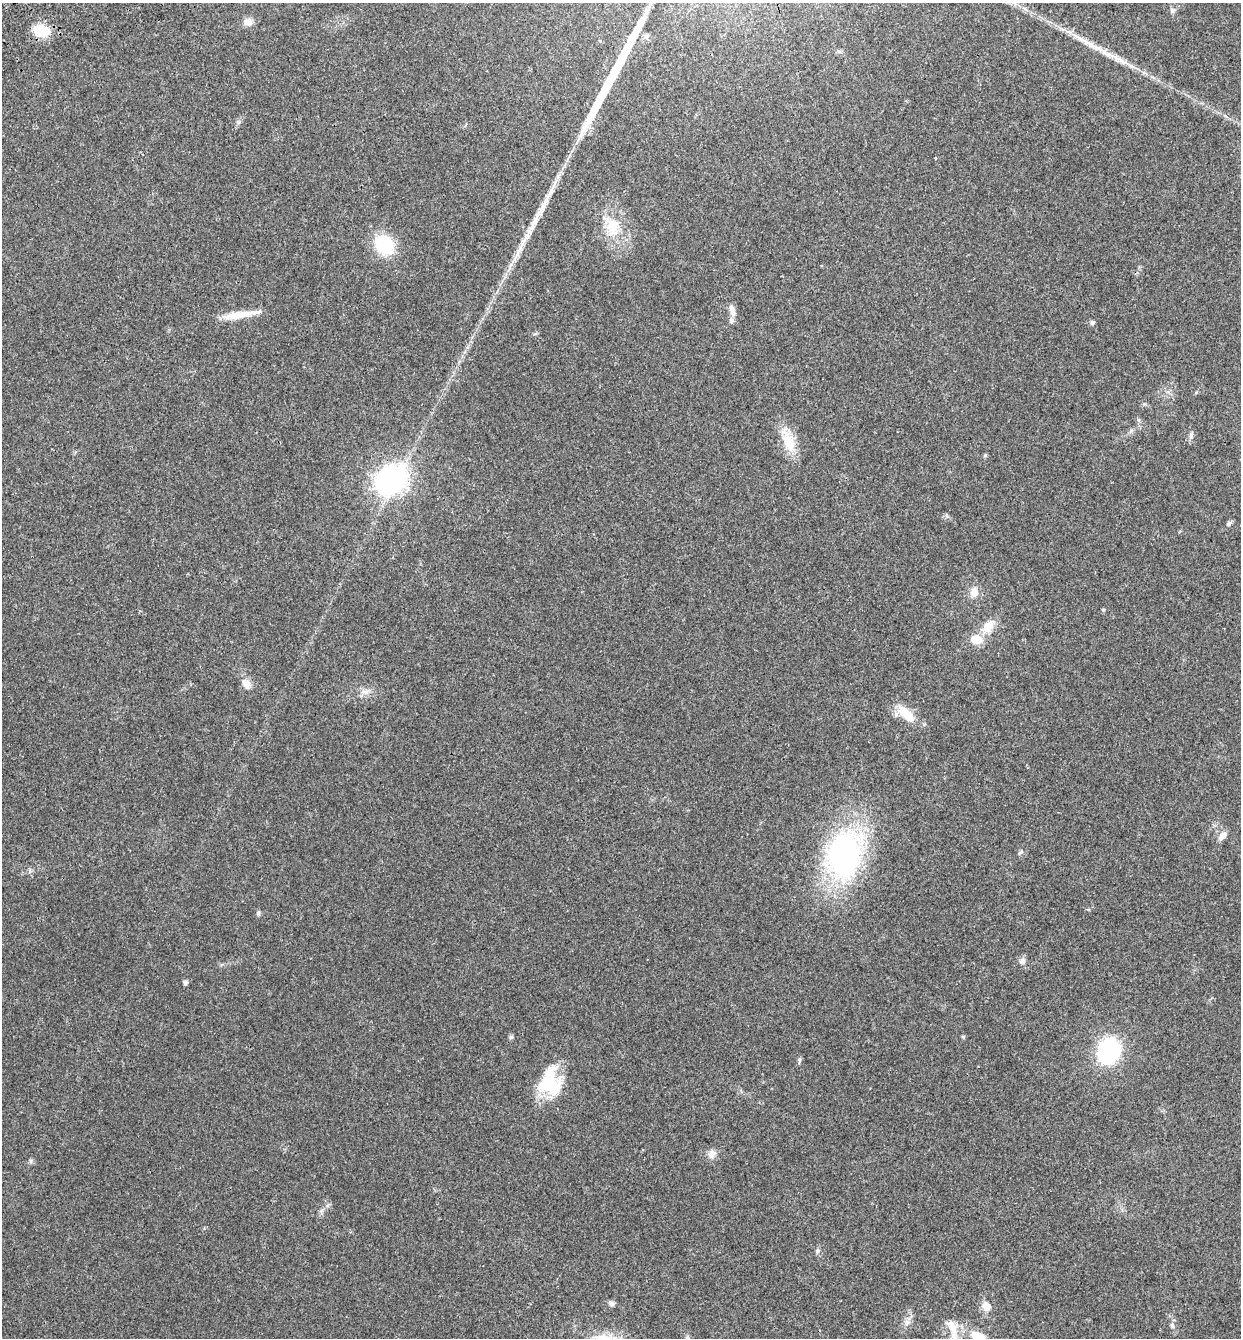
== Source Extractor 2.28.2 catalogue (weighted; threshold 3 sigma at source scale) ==
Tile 11 of 4 x 4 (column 3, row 3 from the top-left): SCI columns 2746-3984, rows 1457-2792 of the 5439 x 5585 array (HDU 1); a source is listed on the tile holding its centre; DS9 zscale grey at full resolution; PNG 1243 x 1340 px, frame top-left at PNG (2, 3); no overlay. Shown black and unused: <1% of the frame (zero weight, under 3 of 4 exposures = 9% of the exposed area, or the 3 px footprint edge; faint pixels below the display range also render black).
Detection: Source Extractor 2.28.2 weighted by HDU 2 'WHT'; one run over the whole footprint, this tile lists its part. Background 0.0211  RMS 0.003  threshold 0.0134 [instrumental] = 3 sigma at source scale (4.5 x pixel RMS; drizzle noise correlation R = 1.50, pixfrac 1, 0.0396/0.0396 arcsec/px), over >= 5 px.
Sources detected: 49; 3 long thin detections or spike segments (spike, bleed or trail) — not listed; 3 inside a brighter listed object's ellipse — not listed separately; the other 43 listed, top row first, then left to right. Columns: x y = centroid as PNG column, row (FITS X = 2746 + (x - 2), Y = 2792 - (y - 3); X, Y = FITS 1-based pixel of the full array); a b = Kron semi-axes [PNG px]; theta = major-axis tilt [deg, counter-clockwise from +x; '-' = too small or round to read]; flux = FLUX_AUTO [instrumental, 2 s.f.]
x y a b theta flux
1172 10 8 6 90 0.91
248 22 14 9 -6 1.9
41 31 15 11 -20 9.3
646 36 8 6 -54 0.81
542 208 37 8 62 6.2
613 227 27 18 -89 9.2
384 245 24 19 -42 13
732 310 16 7 -75 2.1
241 315 47 7 9 6.4
1092 322 5 5 - 0.76
1139 420 6 4 -87 0.52
1191 435 11 6 81 0.97
788 441 32 15 -68 7.4
985 455 5 4 - 0.46
391 480 28 21 37 58
1229 523 7 6 - 0.67
974 592 13 10 83 2.7
988 626 18 12 56 4.3
977 639 12 9 -13 5.2
246 684 16 10 -60 2.4
365 692 11 7 -5 1.5
906 714 27 11 -43 6.6
1223 835 13 8 46 1.8
1021 852 8 4 35 0.52
844 854 47 33 80 71
30 871 6 4 -90 0.57
1022 961 8 8 - 1.2
185 982 5 5 - 0.9
511 1037 6 6 - 0.49
1109 1051 20 17 66 36
799 1060 7 4 83 0.53
550 1082 35 25 -90 16
712 1154 12 10 67 1.9
31 1161 7 4 -72 0.44
321 1211 7 4 71 0.65
817 1251 8 4 81 0.61
612 1303 9 6 -24 0.86
986 1306 12 10 -55 2.9
907 1322 9 7 56 1.4
1172 1325 7 5 -75 0.75
953 1330 16 10 -79 3.8
977 1336 17 9 -17 5.3
687 1338 6 6 - 0.63
Isophote crosses this tile's border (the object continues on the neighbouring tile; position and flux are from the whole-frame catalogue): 2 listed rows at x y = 977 1336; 687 1338
Unlisted compact peaks at least as high as the median listed source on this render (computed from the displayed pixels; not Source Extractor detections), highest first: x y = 258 913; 963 1037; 1103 610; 947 516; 239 122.